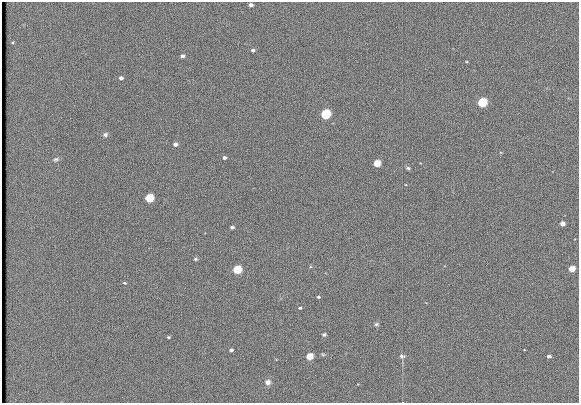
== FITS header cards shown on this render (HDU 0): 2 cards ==
NAXIS1  =                  577
NAXIS2  =                  401

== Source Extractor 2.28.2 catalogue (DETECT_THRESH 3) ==
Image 577 x 401 px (HDU 0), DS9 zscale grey, 1 PNG px = 1 image px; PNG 581 x 405 px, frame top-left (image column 1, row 401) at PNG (2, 2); no overlay
Background 150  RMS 5.6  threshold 16.7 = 3 sigma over >= 5 px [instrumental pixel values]
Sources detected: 30; all 30 listed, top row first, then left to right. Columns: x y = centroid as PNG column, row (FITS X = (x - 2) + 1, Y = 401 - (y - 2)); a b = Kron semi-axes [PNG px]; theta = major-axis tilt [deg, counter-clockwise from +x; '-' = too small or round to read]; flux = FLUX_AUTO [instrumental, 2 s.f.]
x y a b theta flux
251 5 4 3 - 1400
253 50 4 3 - 910
182 56 4 3 - 1200
121 78 4 3 - 1300
482 103 5 4 - 42000
325 114 5 4 - 57000
105 135 6 5 - 990
175 144 4 4 - 1600
224 157 4 3 - 1100
56 159 7 5 19 740
377 163 4 4 - 13000
408 168 5 4 - 600
149 198 5 4 - 26000
562 224 4 4 - 2600
232 227 4 3 - 960
195 259 6 4 15 570
572 269 4 4 - 7700
237 270 5 4 - 30000
124 283 5 3 - 440
318 297 4 3 - 500
300 308 4 3 - 490
376 324 6 4 4 640
324 334 5 4 - 610
168 337 4 3 - 430
231 350 4 3 - 990
323 354 6 4 -29 490
309 356 5 4 - 9200
401 356 5 5 - 1100
549 356 4 3 - 1200
268 382 7 6 - 1700